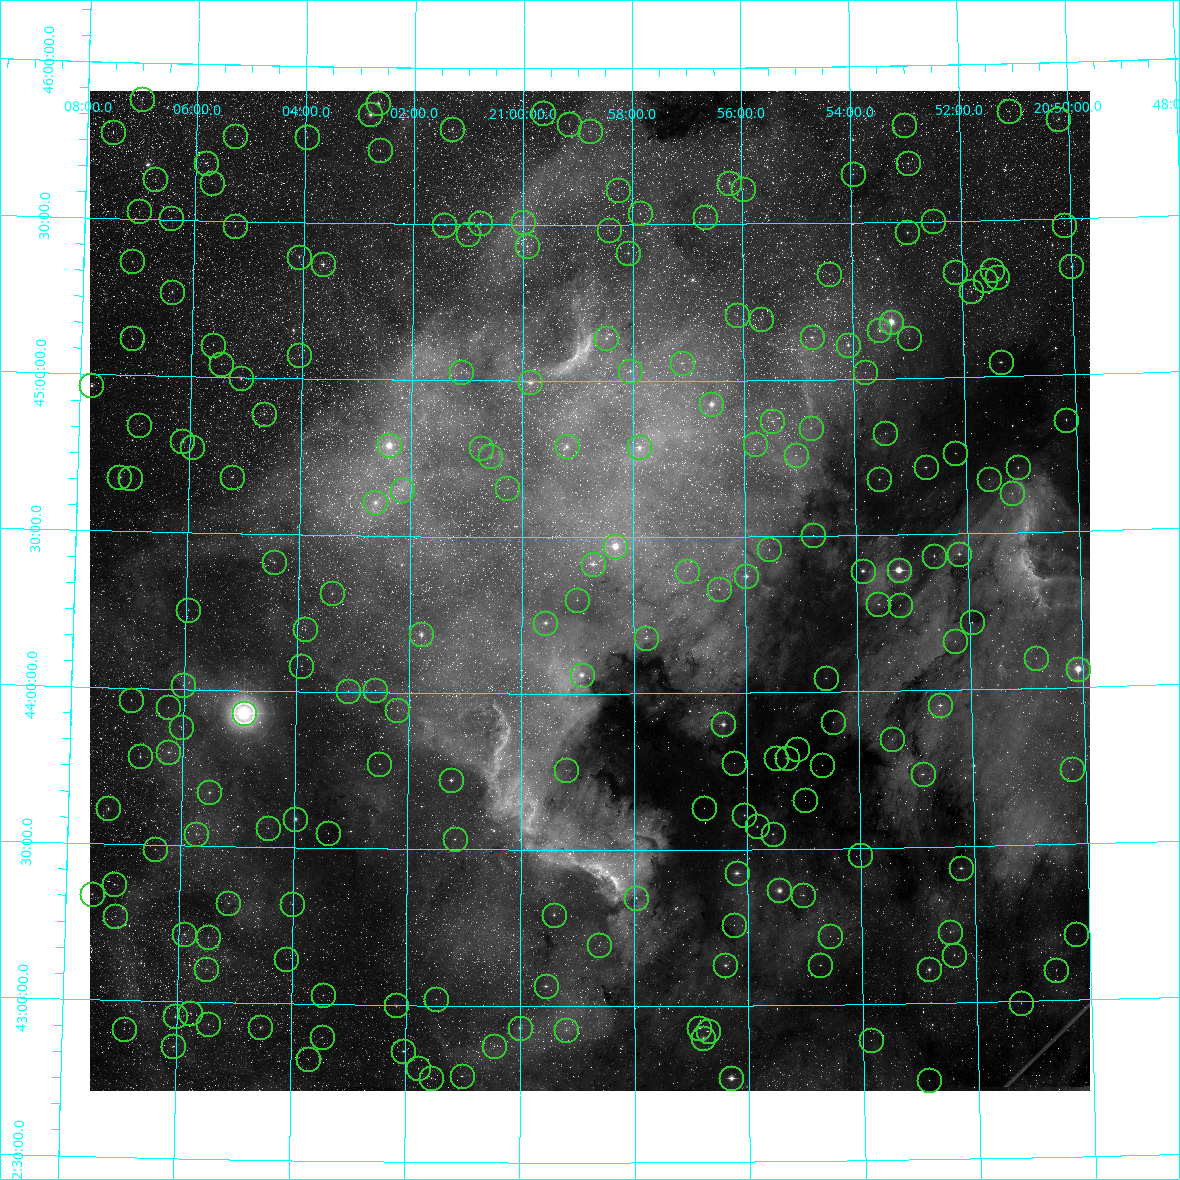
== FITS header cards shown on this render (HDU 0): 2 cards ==
NAXIS1  =                 1000 / Width of image
NAXIS2  =                 1000 / Height of image

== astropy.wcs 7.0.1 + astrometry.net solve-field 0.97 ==
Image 1000 x 1000 px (HDU 0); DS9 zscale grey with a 90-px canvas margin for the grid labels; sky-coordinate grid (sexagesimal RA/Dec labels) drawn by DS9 from the SOLVED WCS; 213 Tycho-2 reference stars matched to detected sources circled (green)
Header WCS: RA---TAN/DEC--TAN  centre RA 20:58:47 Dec +44:20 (314.70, +44.33 deg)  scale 11.5 arcsec/px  FOV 192.0' x 192.0'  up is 0 deg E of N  parity normal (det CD < 0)
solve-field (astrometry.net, Tycho-2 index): VERIFIED the header's WCS against the Tycho-2 star catalogue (verified at 7 index scales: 7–213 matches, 0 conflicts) and refined it, rather than solving blind
Solved WCS: RA---TAN-SIP/DEC--TAN-SIP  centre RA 20:58:47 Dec +44:20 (314.70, +44.33 deg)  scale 11.5 arcsec/px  FOV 192.0' x 192.0'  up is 0 deg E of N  parity normal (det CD < 0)
The solver's refit moves the header's centre by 1.2 arcsec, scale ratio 1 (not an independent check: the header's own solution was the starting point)
Tycho-2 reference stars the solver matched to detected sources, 213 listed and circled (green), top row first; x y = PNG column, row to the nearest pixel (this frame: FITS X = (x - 90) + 1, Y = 1000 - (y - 91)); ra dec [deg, ICRS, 3 dp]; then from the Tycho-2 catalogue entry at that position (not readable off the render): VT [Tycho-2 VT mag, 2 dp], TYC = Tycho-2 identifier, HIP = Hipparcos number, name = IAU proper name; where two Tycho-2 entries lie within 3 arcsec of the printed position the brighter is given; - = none
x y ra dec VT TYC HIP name
142 99 316.752 +45.883 10.72 3588-4466-1 - -
378 103 315.670 +45.885 7.82 3588-3634-1 103859 -
1009 111 312.771 +45.847 10.05 3575-2159-1 - -
543 113 314.910 +45.857 10.89 3575-3966-1 - -
370 114 315.703 +45.849 6.46 3588-12113-1 103871 -
1058 119 312.544 +45.819 9.57 3575-4650-1 - -
569 124 314.791 +45.821 10.96 3575-4800-1 - -
904 125 313.252 +45.809 9.95 3575-3179-1 - -
452 129 315.327 +45.804 9.76 3588-1426-1 - -
590 131 314.693 +45.800 10.92 3575-239-1 - -
113 132 316.881 +45.774 10.64 3588-2094-1 - -
235 136 316.323 +45.772 9.56 3588-2550-1 - -
307 137 315.992 +45.773 10.63 3588-230-1 - -
380 150 315.656 +45.734 10.56 3588-1970-1 - -
206 163 316.454 +45.685 9.44 3588-6456-1 - -
908 163 313.239 +45.688 9.06 3575-4179-1 - -
853 174 313.492 +45.657 9.99 3575-227-1 103153 -
155 179 316.683 +45.630 10.64 3588-4805-1 - -
212 183 316.424 +45.621 10.89 3588-5573-1 - -
729 183 314.058 +45.633 9.24 3575-1131-1 - -
743 189 313.995 +45.613 9.90 3575-18-1 - -
618 190 314.566 +45.612 10.58 3575-1623-1 - -
139 211 316.753 +45.526 11.03 3588-3221-1 - -
640 213 314.466 +45.537 10.17 3575-2118-1 - -
705 217 314.169 +45.523 10.21 3575-3358-1 - -
171 218 316.607 +45.506 11.00 3588-6933-1 - -
933 221 313.128 +45.502 10.46 3575-1814-1 - -
523 222 315.000 +45.510 9.84 3588-2193-1 - -
480 223 315.196 +45.503 8.77 3588-6756-1 - -
444 225 315.359 +45.498 9.84 3588-889-1 - -
1064 225 312.532 +45.479 11.18 3575-2774-1 - -
235 226 316.314 +45.484 9.68 3588-813-1 - -
609 230 314.607 +45.482 10.43 3575-1866-1 - -
907 232 313.247 +45.467 8.28 3575-530-1 - -
468 234 315.251 +45.469 10.24 3588-69-1 - -
527 246 314.981 +45.432 10.00 3575-606-1 - -
628 253 314.521 +45.410 9.62 3575-3106-1 - -
299 257 316.020 +45.390 9.32 3588-6822-1 - -
132 261 316.778 +45.364 9.59 3588-7089-1 - -
323 264 315.910 +45.368 7.86 3588-4573-1 103945 -
1071 266 312.503 +45.346 8.90 3575-1962-1 102835 -
992 270 312.862 +45.340 9.41 3575-2454-1 - -
955 272 313.034 +45.338 10.16 3575-326-1 - -
829 274 313.605 +45.337 9.52 3575-1870-1 - -
997 277 312.840 +45.318 9.35 3575-1826-1 - -
985 280 312.897 +45.308 10.53 3575-3178-1 - -
971 291 312.962 +45.274 9.23 3575-5900-1 - -
172 292 316.594 +45.271 8.77 3588-10968-1 104170 -
737 315 314.028 +45.209 10.98 3575-6146-1 - -
761 319 313.917 +45.195 10.99 3575-6172-1 - -
891 322 313.327 +45.182 5.58 3575-6350-1 103094 -
879 330 313.381 +45.155 8.05 3575-6253-1 - -
812 337 313.689 +45.136 7.83 3575-5926-1 103222 -
132 338 316.770 +45.119 10.65 3588-11777-1 - -
606 338 314.620 +45.137 9.53 3575-5778-1 - -
909 338 313.247 +45.129 10.52 3575-6333-1 - -
213 345 316.402 +45.103 11.33 3588-10642-1 - -
848 345 313.525 +45.110 7.34 3575-6505-1 103167 -
299 355 316.012 +45.076 11.28 3588-11703-1 - -
1001 362 312.834 +45.046 8.97 3575-6534-1 - -
682 363 314.278 +45.057 9.35 3575-6452-1 - -
221 364 316.365 +45.042 10.28 3588-11629-1 - -
630 371 314.512 +45.033 8.68 3575-6569-1 - -
461 372 315.278 +45.027 10.98 3588-12060-1 - -
865 372 313.448 +45.021 11.13 3575-6609-1 - -
241 378 316.273 +44.998 8.76 3180-1045-1 - -
530 382 314.964 +44.996 6.76 3179-190-1 103637 -
91 385 316.948 +44.964 7.52 3180-149-1 104303 -
711 404 314.145 +44.925 5.96 3179-457-1 103371 -
264 414 316.167 +44.886 9.29 3180-497-1 - -
1066 420 312.546 +44.856 9.96 3179-1092-1 - -
772 421 313.870 +44.869 9.33 3179-61-1 - -
139 425 316.728 +44.841 10.75 3180-1845-1 - -
811 428 313.698 +44.846 9.94 3179-1156-1 - -
885 433 313.363 +44.825 10.56 3179-787-1 - -
182 441 316.532 +44.793 8.22 3180-341-1 - -
755 444 313.951 +44.796 10.42 3179-607-1 - -
389 445 315.601 +44.791 6.43 3180-20-1 103828 -
567 446 314.799 +44.791 7.23 3179-976-1 103579 -
192 447 316.487 +44.775 10.53 3180-1177-1 - -
639 447 314.472 +44.788 7.67 3179-265-1 103476 -
481 448 315.186 +44.785 8.58 3180-167-1 103694 -
955 453 313.048 +44.758 9.91 3179-307-1 - -
796 455 313.767 +44.759 10.15 3179-91-1 - -
490 456 315.144 +44.758 8.70 3180-1905-1 - -
926 467 313.183 +44.715 9.08 3179-412-1 103053 -
1018 467 312.768 +44.708 9.29 3179-745-1 - -
119 477 316.812 +44.674 7.42 3180-1653-1 104250 -
232 477 316.306 +44.682 9.84 3180-707-1 - -
130 478 316.765 +44.672 10.05 3180-1675-1 - -
879 479 313.393 +44.679 9.59 3179-940-1 - -
989 479 312.899 +44.673 11.34 3179-968-1 - -
507 488 315.066 +44.657 10.37 3180-1873-1 - -
402 490 315.539 +44.649 10.51 3180-789-1 - -
1012 493 312.796 +44.626 11.35 3179-1255-1 - -
375 502 315.658 +44.607 7.44 3180-1957-1 - -
813 535 313.693 +44.503 11.91 3179-102-1 - -
615 546 314.581 +44.472 5.66 3179-564-1 103519 -
769 549 313.891 +44.458 10.66 3179-477-1 - -
959 554 313.040 +44.435 8.81 3179-69-1 103007 -
934 556 313.153 +44.430 9.53 3179-780-1 - -
274 562 316.109 +44.412 10.84 3180-585-1 - -
593 564 314.681 +44.415 7.57 3179-399-1 103546 -
899 570 313.311 +44.387 4.75 3179-1354-1 103089 -
687 571 314.258 +44.392 10.83 3179-1243-1 - -
863 571 313.474 +44.386 7.31 3179-366-1 103144 -
746 576 313.996 +44.374 6.81 3179-471-1 103322 -
719 589 314.117 +44.333 9.79 3179-1039-1 - -
332 593 315.847 +44.315 9.79 3180-1414-1 - -
577 600 314.752 +44.300 10.00 3179-951-1 - -
878 604 313.405 +44.279 9.78 3179-36-1 - -
900 605 313.309 +44.274 11.52 3179-1188-1 - -
188 610 316.489 +44.253 11.66 3180-2483-1 - -
972 622 312.988 +44.215 10.56 3179-153-1 - -
545 623 314.893 +44.226 7.65 3179-1352-1 - -
305 629 315.966 +44.199 10.89 3180-1016-1 - -
421 634 315.448 +44.187 6.78 3180-1490-1 103779 -
646 638 314.445 +44.178 8.61 3179-168-1 - -
955 641 313.067 +44.156 10.28 3179-495-1 - -
1036 658 312.707 +44.096 10.84 3179-981-1 - -
301 666 315.980 +44.081 9.75 3180-962-1 - -
1078 669 312.521 +44.059 5.07 3179-1248-1 102843 -
582 675 314.732 +44.060 6.76 3179-132-1 103559 -
826 678 313.645 +44.045 11.26 3179-756-1 - -
183 685 316.504 +44.014 10.56 3180-828-1 - -
375 690 315.650 +44.007 11.06 3180-1580-1 - -
348 691 315.771 +44.004 10.67 3180-2409-1 - -
131 700 316.734 +43.962 11.10 3180-736-1 - -
940 705 313.139 +43.953 9.03 3179-1434-1 - -
168 707 316.569 +43.941 11.74 3180-459-1 - -
397 710 315.552 +43.943 10.57 3180-1980-1 - -
244 713 316.233 +43.928 3.88 3180-2696-1 104060 -
833 722 313.615 +43.903 10.62 3179-1288-1 - -
723 724 314.102 +43.901 7.16 3179-1340-1 103356 -
181 727 316.509 +43.879 11.12 3180-2057-1 - -
892 739 313.354 +43.846 11.71 3179-999-1 - -
797 749 313.776 +43.819 11.83 3179-1233-1 - -
168 752 316.563 +43.797 8.72 3180-2534-1 - -
140 756 316.688 +43.782 8.40 3180-1660-1 104208 -
776 758 313.869 +43.790 10.61 3179-1339-1 - -
787 758 313.819 +43.790 7.79 3179-1403-1 103268 -
734 763 314.056 +43.775 11.16 3179-639-1 - -
379 764 315.628 +43.771 10.72 3180-1754-1 - -
822 765 313.665 +43.767 11.04 3179-1385-1 - -
1072 769 312.559 +43.739 9.41 3179-851-1 - -
566 770 314.800 +43.755 11.89 3179-1196-1 - -
923 774 313.221 +43.733 9.51 3179-1274-1 - -
451 780 315.310 +43.722 7.68 3180-1158-1 103736 -
209 792 316.378 +43.672 8.76 3180-2255-1 - -
805 800 313.743 +43.655 11.34 3179-1382-1 - -
108 808 316.824 +43.613 9.56 3180-2584-1 - -
704 808 314.190 +43.633 10.75 3179-1435-1 - -
744 815 314.012 +43.610 9.16 3179-1432-1 - -
295 819 315.996 +43.592 7.92 3180-2525-1 103973 -
757 826 313.958 +43.573 9.05 3179-161-1 - -
268 828 316.116 +43.561 10.72 3180-2299-1 - -
328 833 315.850 +43.547 10.81 3180-2186-1 - -
196 834 316.433 +43.538 9.83 3180-2214-1 - -
773 834 313.888 +43.549 8.66 3179-5-1 - -
455 839 315.292 +43.533 8.63 3180-1486-1 - -
155 849 316.613 +43.486 10.93 3180-1924-1 - -
860 855 313.504 +43.478 9.53 3179-569-1 - -
961 868 313.060 +43.430 9.00 3179-344-1 - -
737 873 314.048 +43.424 6.84 3179-791-1 103341 -
114 884 316.788 +43.371 10.06 3180-2434-1 - -
779 890 313.860 +43.367 6.88 3179-95-1 103282 -
92 894 316.885 +43.338 9.27 3180-2423-1 - -
803 895 313.758 +43.352 10.03 3179-425-1 - -
636 898 314.492 +43.347 10.36 3179-416-1 - -
228 903 316.284 +43.319 10.34 3180-2488-1 - -
292 904 316.005 +43.319 11.30 3180-2484-1 - -
554 915 314.853 +43.292 8.32 3179-431-1 - -
115 916 316.781 +43.269 11.39 3180-445-1 - -
734 925 314.062 +43.258 10.71 3179-599-1 - -
950 932 313.113 +43.228 9.35 3179-278-1 - -
184 934 316.476 +43.217 9.74 3180-406-1 - -
1076 934 312.560 +43.211 10.92 3179-803-1 - -
830 936 313.640 +43.219 11.32 3179-731-1 - -
208 937 316.371 +43.209 10.00 3180-544-1 - -
599 945 314.655 +43.195 10.12 3179-23-1 - -
954 955 313.098 +43.153 9.43 3179-518-1 - -
286 959 316.027 +43.143 10.76 3180-301-1 - -
725 965 314.100 +43.130 8.59 3179-476-1 103355 -
820 965 313.684 +43.127 9.38 3179-692-1 - -
206 969 316.375 +43.107 10.09 3176-17-1 - -
929 969 313.208 +43.108 8.34 3175-481-1 - -
1056 970 312.652 +43.098 9.80 3175-107-1 - -
546 986 314.888 +43.064 8.07 3175-71-1 103612 -
323 995 315.862 +43.030 11.42 3176-259-1 - -
436 999 315.369 +43.021 10.44 3176-443-1 - -
1021 1003 312.810 +42.995 10.97 3175-49-1 - -
396 1005 315.542 +42.999 9.04 3176-277-1 - -
190 1013 316.441 +42.965 10.39 3176-761-1 - -
175 1016 316.507 +42.953 10.17 3176-1265-1 - -
208 1024 316.362 +42.930 10.06 3176-41-1 - -
260 1027 316.135 +42.924 10.39 3176-599-1 - -
520 1028 315.001 +42.931 7.76 3176-597-1 103648 -
699 1028 314.216 +42.929 9.13 3175-251-1 - -
124 1029 316.730 +42.909 11.06 3176-345-1 - -
566 1030 314.798 +42.924 10.65 3175-109-1 - -
708 1031 314.181 +42.919 10.16 3175-317-1 - -
322 1037 315.865 +42.896 10.45 3176-795-1 - -
703 1038 314.200 +42.896 7.31 3175-75-1 103392 -
871 1040 313.468 +42.885 11.37 3175-381-1 - -
173 1046 316.512 +42.858 9.72 3176-1311-1 - -
494 1046 315.113 +42.872 11.79 3176-31-1 - -
403 1051 315.509 +42.854 9.03 3176-1023-1 - -
308 1059 315.924 +42.825 11.94 3176-93-1 - -
418 1068 315.444 +42.799 10.85 3176-1237-1 - -
462 1076 315.254 +42.775 9.46 3176-537-1 - -
431 1078 315.386 +42.769 10.47 3176-361-1 - -
731 1078 314.078 +42.769 6.80 3175-121-1 103348 -
929 1080 313.216 +42.754 10.88 3175-123-1 - -